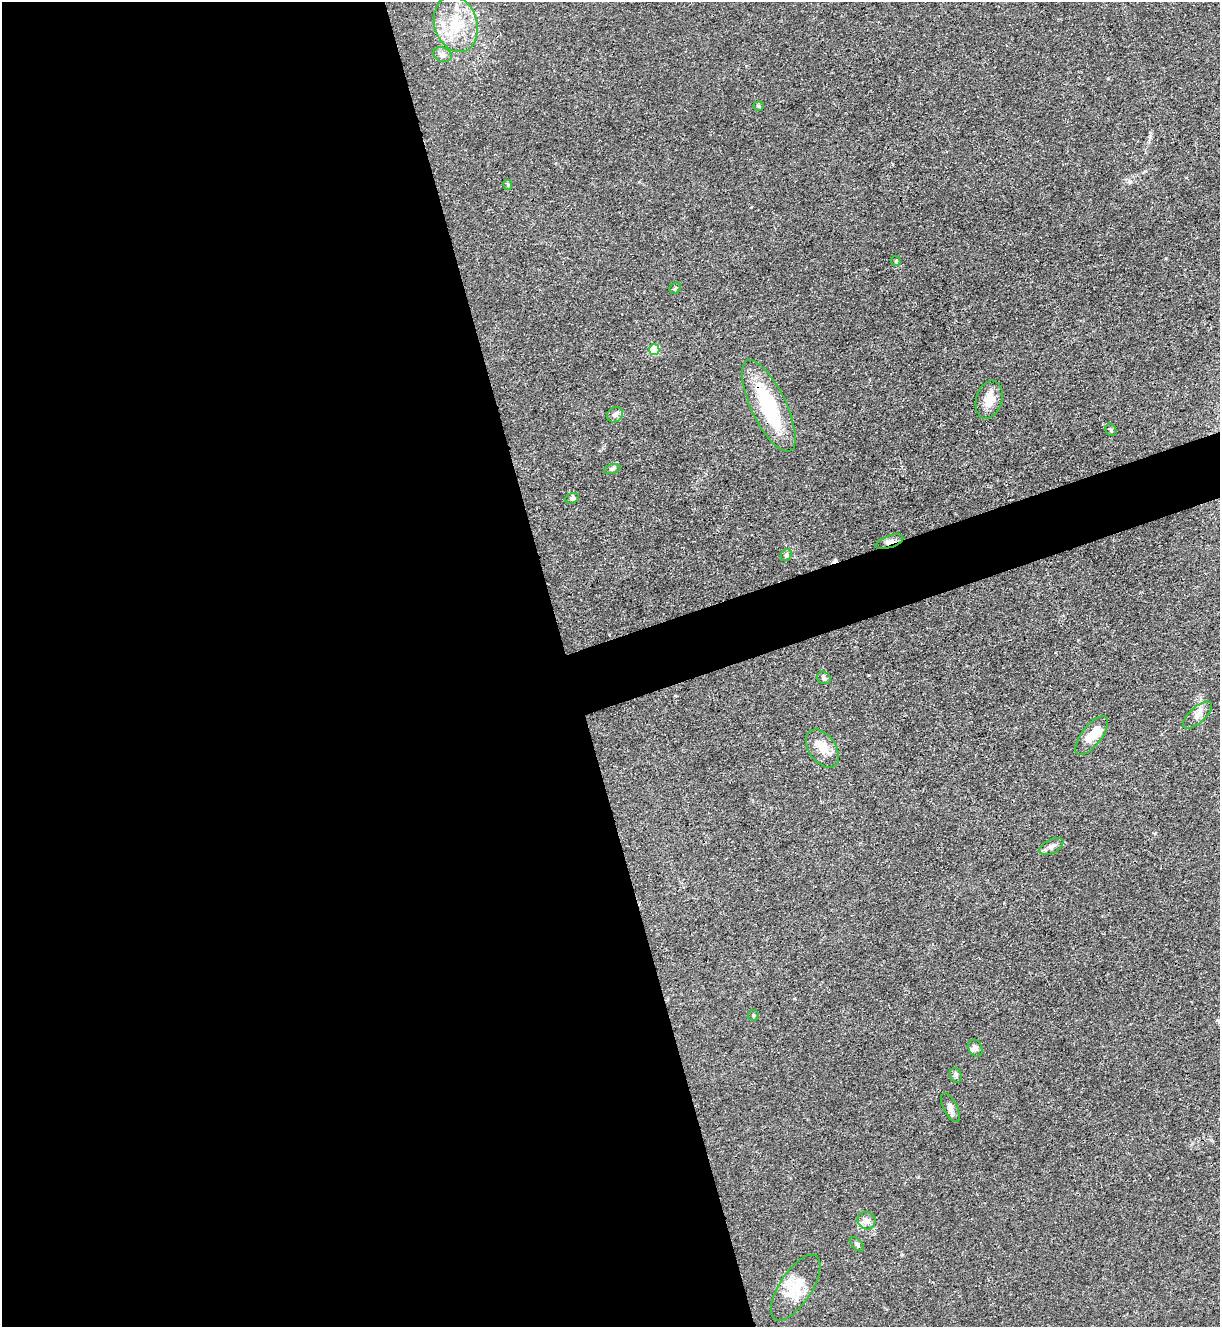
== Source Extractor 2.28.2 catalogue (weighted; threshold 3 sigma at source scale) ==
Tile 9 of 4 x 4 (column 1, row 3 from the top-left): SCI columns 146-1363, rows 1328-2652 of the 5287 x 5305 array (HDU 1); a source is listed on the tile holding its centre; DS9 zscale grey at full resolution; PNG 1222 x 1329 px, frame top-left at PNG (2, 2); each listed source drawn as its Kron ellipse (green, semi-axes under 4 px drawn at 4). Shown black and unused: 49% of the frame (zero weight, under 3 of 4 exposures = <1% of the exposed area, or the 3 px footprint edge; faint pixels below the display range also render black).
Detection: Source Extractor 2.28.2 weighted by HDU 2 'WHT'; one run over the whole footprint, this tile lists its part. Background 0.0304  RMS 0.0027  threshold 0.012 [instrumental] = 3 sigma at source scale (4.5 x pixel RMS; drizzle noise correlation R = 1.50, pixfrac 1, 0.05/0.05 arcsec/px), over >= 5 px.
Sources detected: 33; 3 inside a brighter object's white glare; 1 cosmic-ray / hot-pixel residue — neither listed nor drawn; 2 inside a brighter listed object's ellipse — not listed separately; the other 27 listed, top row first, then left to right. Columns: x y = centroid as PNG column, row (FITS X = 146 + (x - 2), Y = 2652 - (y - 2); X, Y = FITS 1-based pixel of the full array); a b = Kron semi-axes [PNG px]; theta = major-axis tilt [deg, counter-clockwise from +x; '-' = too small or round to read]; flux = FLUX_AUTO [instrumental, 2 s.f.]
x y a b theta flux
456 24 29 21 -73 11
443 54 9 7 -23 1.2
759 106 5 4 - 0.34
508 185 5 4 - 0.32
896 261 5 4 - 0.31
675 288 6 5 - 0.44
654 350 5 5 - 18
989 400 19 13 73 4.2
769 406 50 17 -64 24
615 415 8 7 - 1.2
1111 430 6 5 - 0.48
612 469 8 5 15 0.59
572 498 7 5 18 0.62
889 542 14 6 18 1.3
786 555 6 5 - 0.43
824 678 7 6 - 0.67
1197 715 18 8 42 2
1092 736 23 10 52 4.8
822 749 21 13 -54 4.3
1051 846 13 7 27 1.3
753 1015 5 5 - 0.46
975 1048 9 6 -60 1.1
956 1075 7 5 -70 0.59
950 1108 16 6 -64 1.3
867 1221 9 8 - 1.7
857 1244 8 5 -46 0.68
796 1287 38 16 57 7.9
Overlapping masked pixels (flux is a lower limit): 2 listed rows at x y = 769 406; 889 542
Unlisted compact peaks at least as high as the median listed source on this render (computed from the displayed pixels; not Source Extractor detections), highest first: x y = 1166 258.